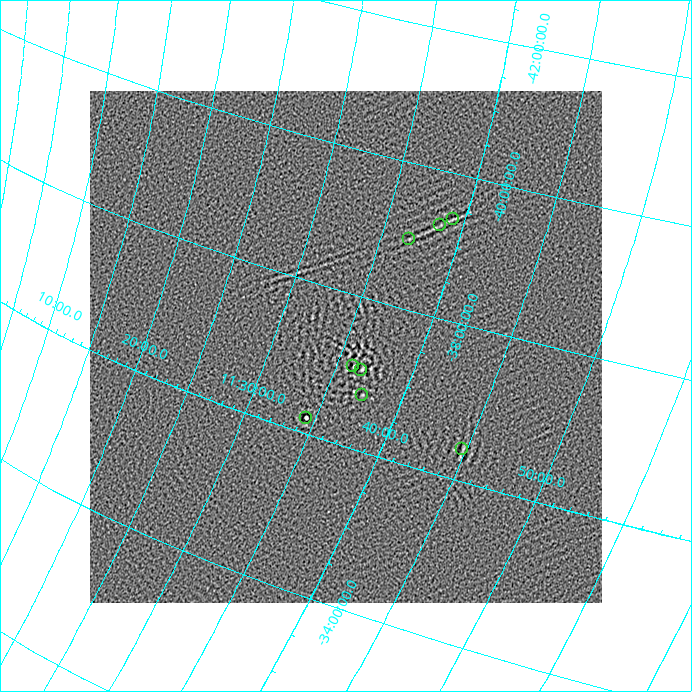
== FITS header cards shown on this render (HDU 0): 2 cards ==
NAXIS1  =                  512
NAXIS2  =                  512

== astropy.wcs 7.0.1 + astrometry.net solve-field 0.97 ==
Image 512 x 512 px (HDU 0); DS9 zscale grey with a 90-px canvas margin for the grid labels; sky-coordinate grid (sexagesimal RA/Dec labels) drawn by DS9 from the SOLVED WCS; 8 Tycho-2 reference stars matched to detected sources circled (green)
Header WCS: none
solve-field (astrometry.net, Tycho-2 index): SOLVED blind (the file carries no WCS)
Solved WCS: RA---TAN-SIP/DEC--TAN-SIP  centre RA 11:35:11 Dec -37:17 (173.80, -37.28 deg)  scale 50.1 arcsec/px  FOV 427.2' x 429.6'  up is -160 deg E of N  parity normal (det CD < 0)
(file carries no celestial WCS; the grid is the blind solution)
Tycho-2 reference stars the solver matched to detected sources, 8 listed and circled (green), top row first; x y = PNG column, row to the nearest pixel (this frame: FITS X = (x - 90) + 1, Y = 512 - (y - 91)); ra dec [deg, ICRS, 3 dp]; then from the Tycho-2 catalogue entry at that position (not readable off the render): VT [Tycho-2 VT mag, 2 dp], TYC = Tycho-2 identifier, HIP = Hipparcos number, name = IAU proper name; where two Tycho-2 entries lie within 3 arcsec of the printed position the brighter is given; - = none
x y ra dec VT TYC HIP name
453 219 174.843 -39.385 7.95 7744-1027-1 56851 -
440 225 174.668 -39.248 7.79 7740-5-1 - -
409 239 174.242 -38.960 6.94 7740-1566-1 56649 -
353 366 174.047 -37.065 8.08 7228-426-1 56594 -
361 370 174.201 -37.039 8.06 7228-242-1 56640 -
362 395 174.371 -36.727 7.58 7228-1552-1 56694 -
306 418 173.589 -36.205 7.56 7228-221-1 56443 -
462 449 176.221 -36.410 7.54 7229-1683-1 57297 -